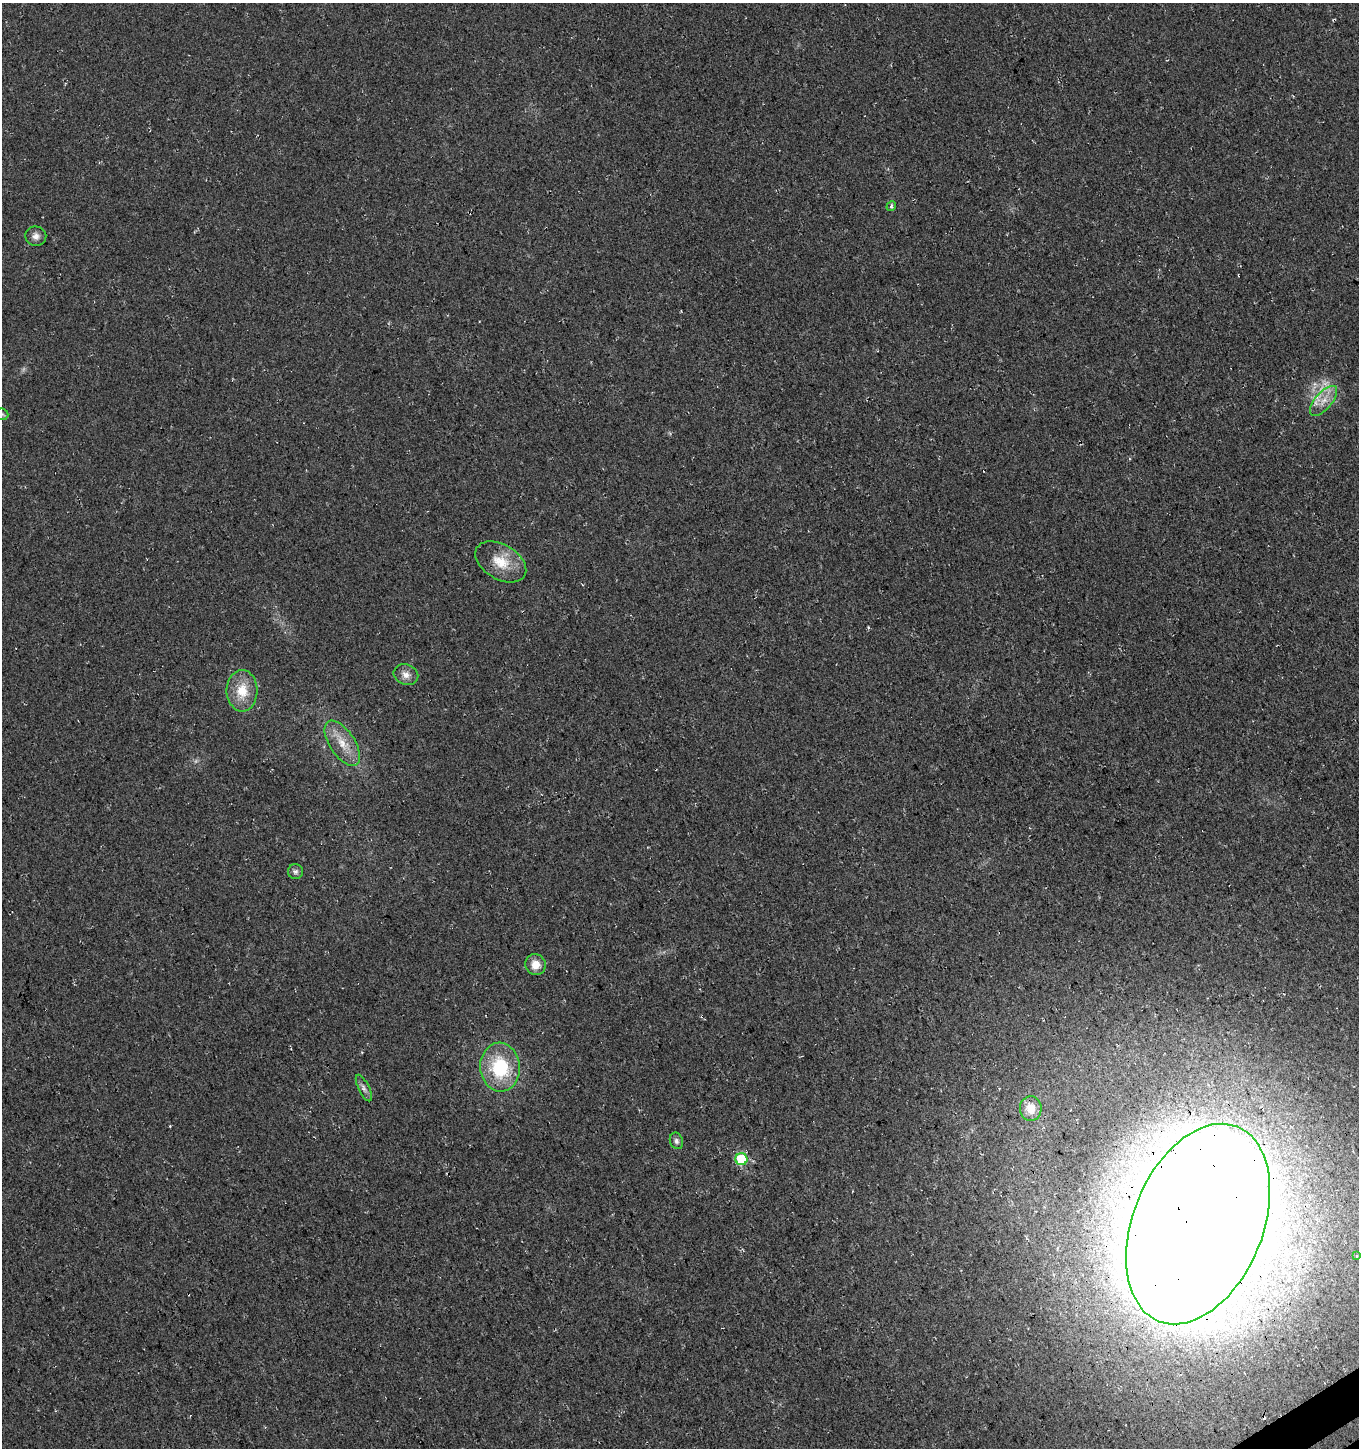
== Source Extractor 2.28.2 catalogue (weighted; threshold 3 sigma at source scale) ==
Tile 6 of 4 x 4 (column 2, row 2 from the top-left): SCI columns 1556-2912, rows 2943-4388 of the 5765 x 5889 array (HDU 1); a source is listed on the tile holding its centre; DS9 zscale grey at full resolution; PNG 1361 x 1450 px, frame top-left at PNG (2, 3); each listed source drawn as its Kron ellipse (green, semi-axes under 4 px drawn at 4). Shown black and unused: <1% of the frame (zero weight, under 3 of 4 exposures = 5% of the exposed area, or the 3 px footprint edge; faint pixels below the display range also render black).
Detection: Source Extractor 2.28.2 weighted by HDU 2 'WHT'; one run over the whole footprint, this tile lists its part. Background 0.0151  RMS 0.0074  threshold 0.0334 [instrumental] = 3 sigma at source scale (4.5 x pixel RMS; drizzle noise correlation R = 1.50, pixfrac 1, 0.0396/0.0396 arcsec/px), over >= 5 px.
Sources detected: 20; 1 too faint to see at this stretch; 1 cosmic-ray / hot-pixel residue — neither listed nor drawn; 1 inside a brighter listed object's ellipse — not listed separately; the other 17 listed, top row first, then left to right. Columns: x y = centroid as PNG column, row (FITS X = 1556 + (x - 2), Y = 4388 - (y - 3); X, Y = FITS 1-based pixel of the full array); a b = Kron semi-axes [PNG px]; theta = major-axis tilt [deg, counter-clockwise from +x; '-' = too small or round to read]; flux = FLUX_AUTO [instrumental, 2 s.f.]
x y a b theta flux
891 206 5 4 - 1.2
36 236 10 10 - 4.1
1323 401 18 8 50 9
2 414 6 6 - 1.4
501 562 28 17 -31 19
406 675 12 10 -21 5.6
242 691 20 15 -89 18
342 743 26 12 -56 15
295 872 7 7 - 2.3
536 965 10 10 - 8.5
500 1067 24 20 -85 46
364 1088 14 5 -64 3.1
1031 1109 12 11 - 10
676 1141 8 6 -69 2.5
741 1159 6 6 - 59
1198 1224 105 65 68 5100
1357 1256 4 3 - 0.94
Overlapping masked pixels (flux is a lower limit): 1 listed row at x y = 1198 1224
Isophote crosses this tile's border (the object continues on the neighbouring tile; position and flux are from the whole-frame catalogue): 1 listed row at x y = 2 414